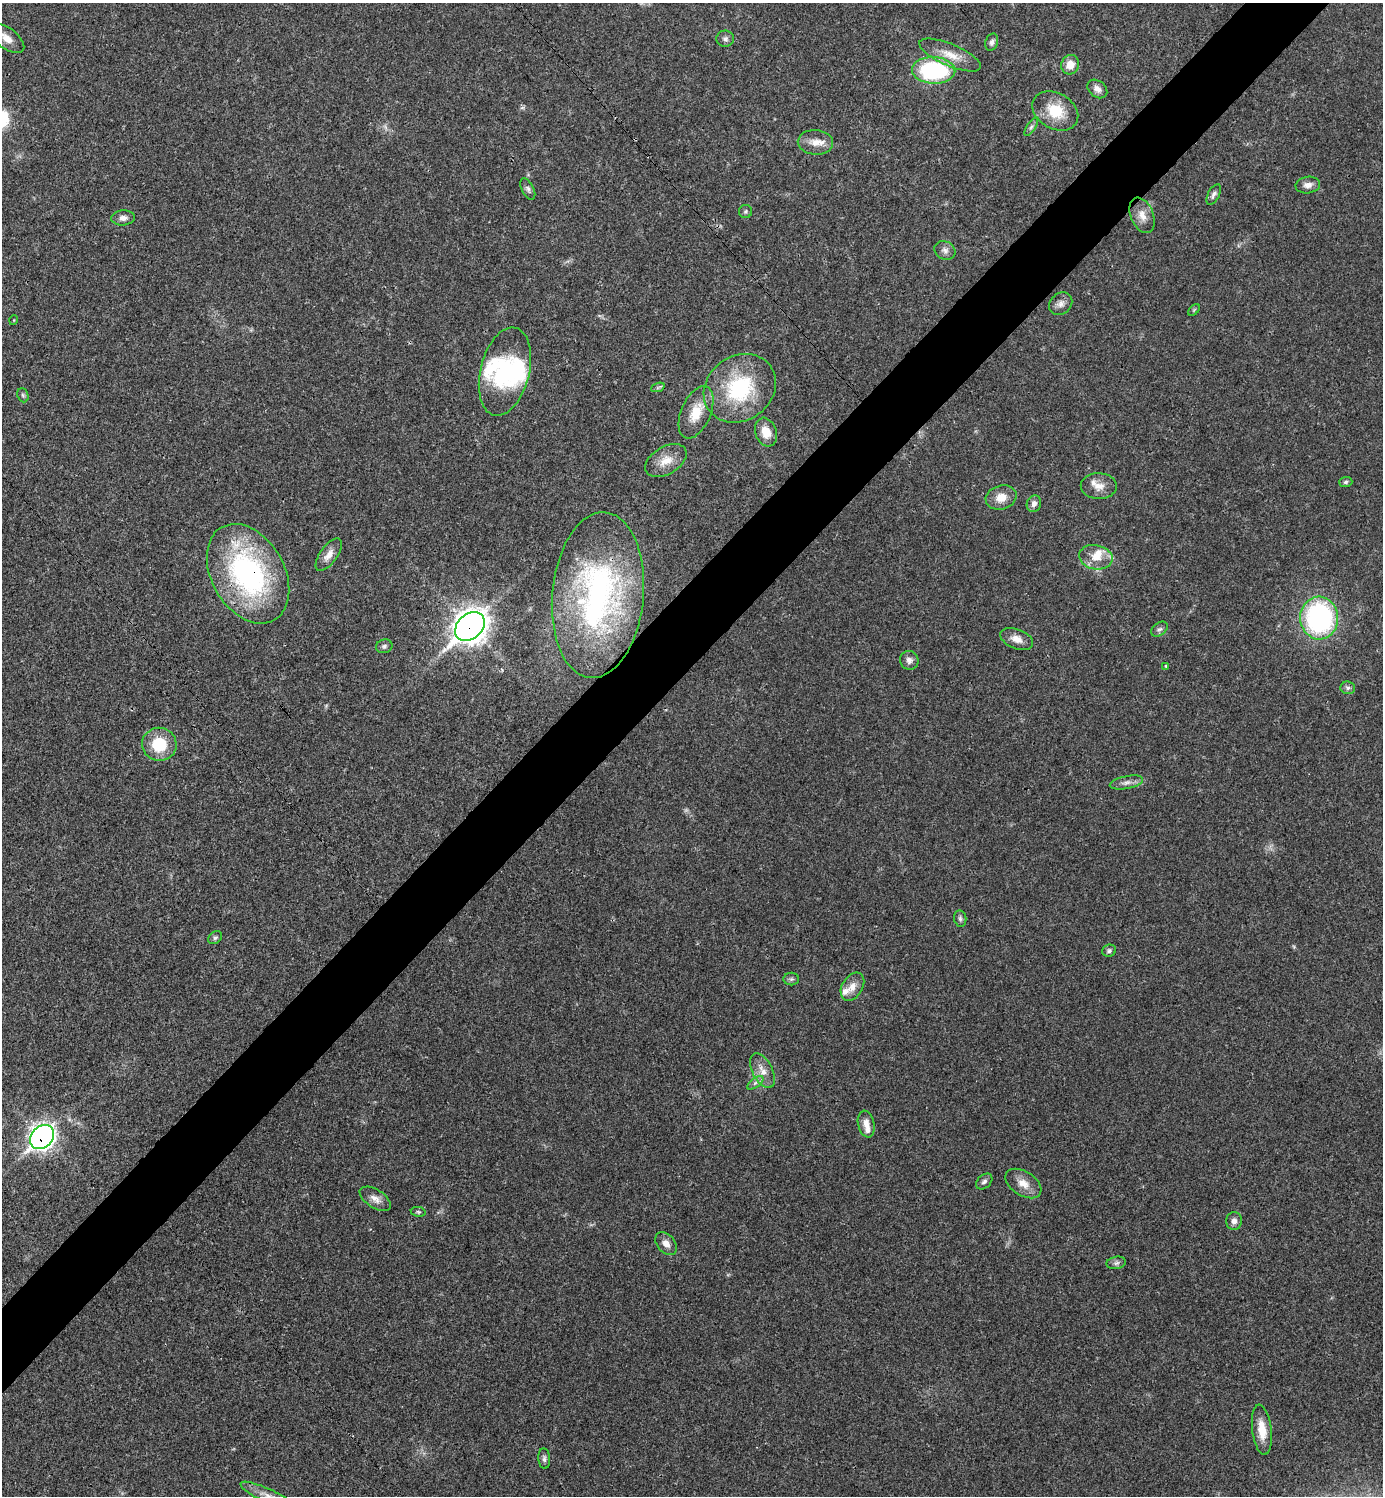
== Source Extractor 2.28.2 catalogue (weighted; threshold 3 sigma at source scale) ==
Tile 10 of 4 x 4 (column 2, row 3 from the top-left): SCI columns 1680-3060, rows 1495-2988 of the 5980 x 5981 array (HDU 1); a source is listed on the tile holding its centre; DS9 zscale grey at full resolution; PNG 1385 x 1498 px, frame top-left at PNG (2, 3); each listed source drawn as its Kron ellipse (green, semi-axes under 4 px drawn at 4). Shown black and unused: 5% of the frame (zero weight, under 3 of 4 exposures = <1% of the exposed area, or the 3 px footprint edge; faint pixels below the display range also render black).
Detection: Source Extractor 2.28.2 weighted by HDU 2 'WHT'; one run over the whole footprint, this tile lists its part. Background 0.0207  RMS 0.0022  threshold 0.00989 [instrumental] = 3 sigma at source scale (4.5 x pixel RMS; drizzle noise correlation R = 1.50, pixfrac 1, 0.05/0.05 arcsec/px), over >= 5 px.
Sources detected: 72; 1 too faint to see at this stretch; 2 inside a brighter object's white glare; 1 cosmic-ray / hot-pixel residue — neither listed nor drawn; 4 inside a brighter listed object's ellipse — not listed separately; the other 64 listed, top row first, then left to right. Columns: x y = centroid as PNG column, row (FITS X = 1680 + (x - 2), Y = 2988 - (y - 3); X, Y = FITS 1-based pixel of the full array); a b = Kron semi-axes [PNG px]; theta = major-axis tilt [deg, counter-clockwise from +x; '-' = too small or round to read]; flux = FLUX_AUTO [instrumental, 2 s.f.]
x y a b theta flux
6 38 20 10 -36 2.6
725 39 9 8 - 0.78
992 42 9 6 72 0.7
950 55 33 11 -23 4
1070 65 10 9 - 2.6
934 70 21 13 -3 26
1097 89 11 8 -38 1.3
1055 111 24 17 -30 6.4
1031 127 10 4 58 0.54
815 142 18 12 -4 2.7
1308 185 12 8 9 1.4
528 189 11 6 -63 0.71
1214 194 11 5 61 0.73
746 211 6 6 - 0.43
1142 215 18 11 -68 2.3
123 218 12 7 5 1.1
945 250 11 9 -28 1.1
1061 304 12 10 42 1.3
1194 310 7 4 45 0.32
14 320 5 3 - 0.16
505 372 45 24 76 18
658 387 7 4 19 0.43
740 388 38 32 37 20
23 395 7 5 -68 0.44
696 412 28 14 67 5
766 432 15 10 -71 3.4
666 461 23 13 30 3.5
1346 482 7 5 4 0.43
1099 486 18 13 -1 2.4
1001 497 15 12 15 2.8
1034 504 8 7 - 1.1
329 555 19 8 54 2
1096 557 17 12 -10 3.3
248 574 53 36 -60 47
598 595 83 45 85 59
1319 618 21 19 -86 43
470 627 16 12 42 260
1159 629 9 6 37 0.61
1017 639 17 10 -21 2.1
384 646 8 6 17 0.57
909 660 9 9 - 1.1
1166 666 3 3 - 0.62
1348 688 7 6 - 0.59
159 744 17 16 - 7.9
1126 782 17 6 11 1.2
960 918 8 6 -82 0.55
215 938 7 5 40 0.47
1109 951 7 6 - 0.51
791 979 8 6 1 0.54
852 987 15 10 58 2.1
763 1071 19 10 -63 2.5
755 1083 9 4 35 0.68
866 1124 13 8 -77 1.8
42 1137 13 10 44 120
984 1181 9 6 41 0.72
1023 1184 20 12 -33 2.7
375 1199 17 9 -33 1.7
418 1212 7 5 -9 0.37
1234 1221 9 8 - 1
666 1244 13 9 -50 1.6
1116 1263 10 6 11 0.65
1262 1430 25 9 -83 3.9
544 1459 10 6 -84 0.7
268 1496 29 7 -24 2.3
Overlapping masked pixels (flux is a lower limit): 3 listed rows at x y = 248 574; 470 627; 42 1137
Isophote crosses this tile's border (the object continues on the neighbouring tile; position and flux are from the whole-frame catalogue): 2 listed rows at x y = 6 38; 268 1496